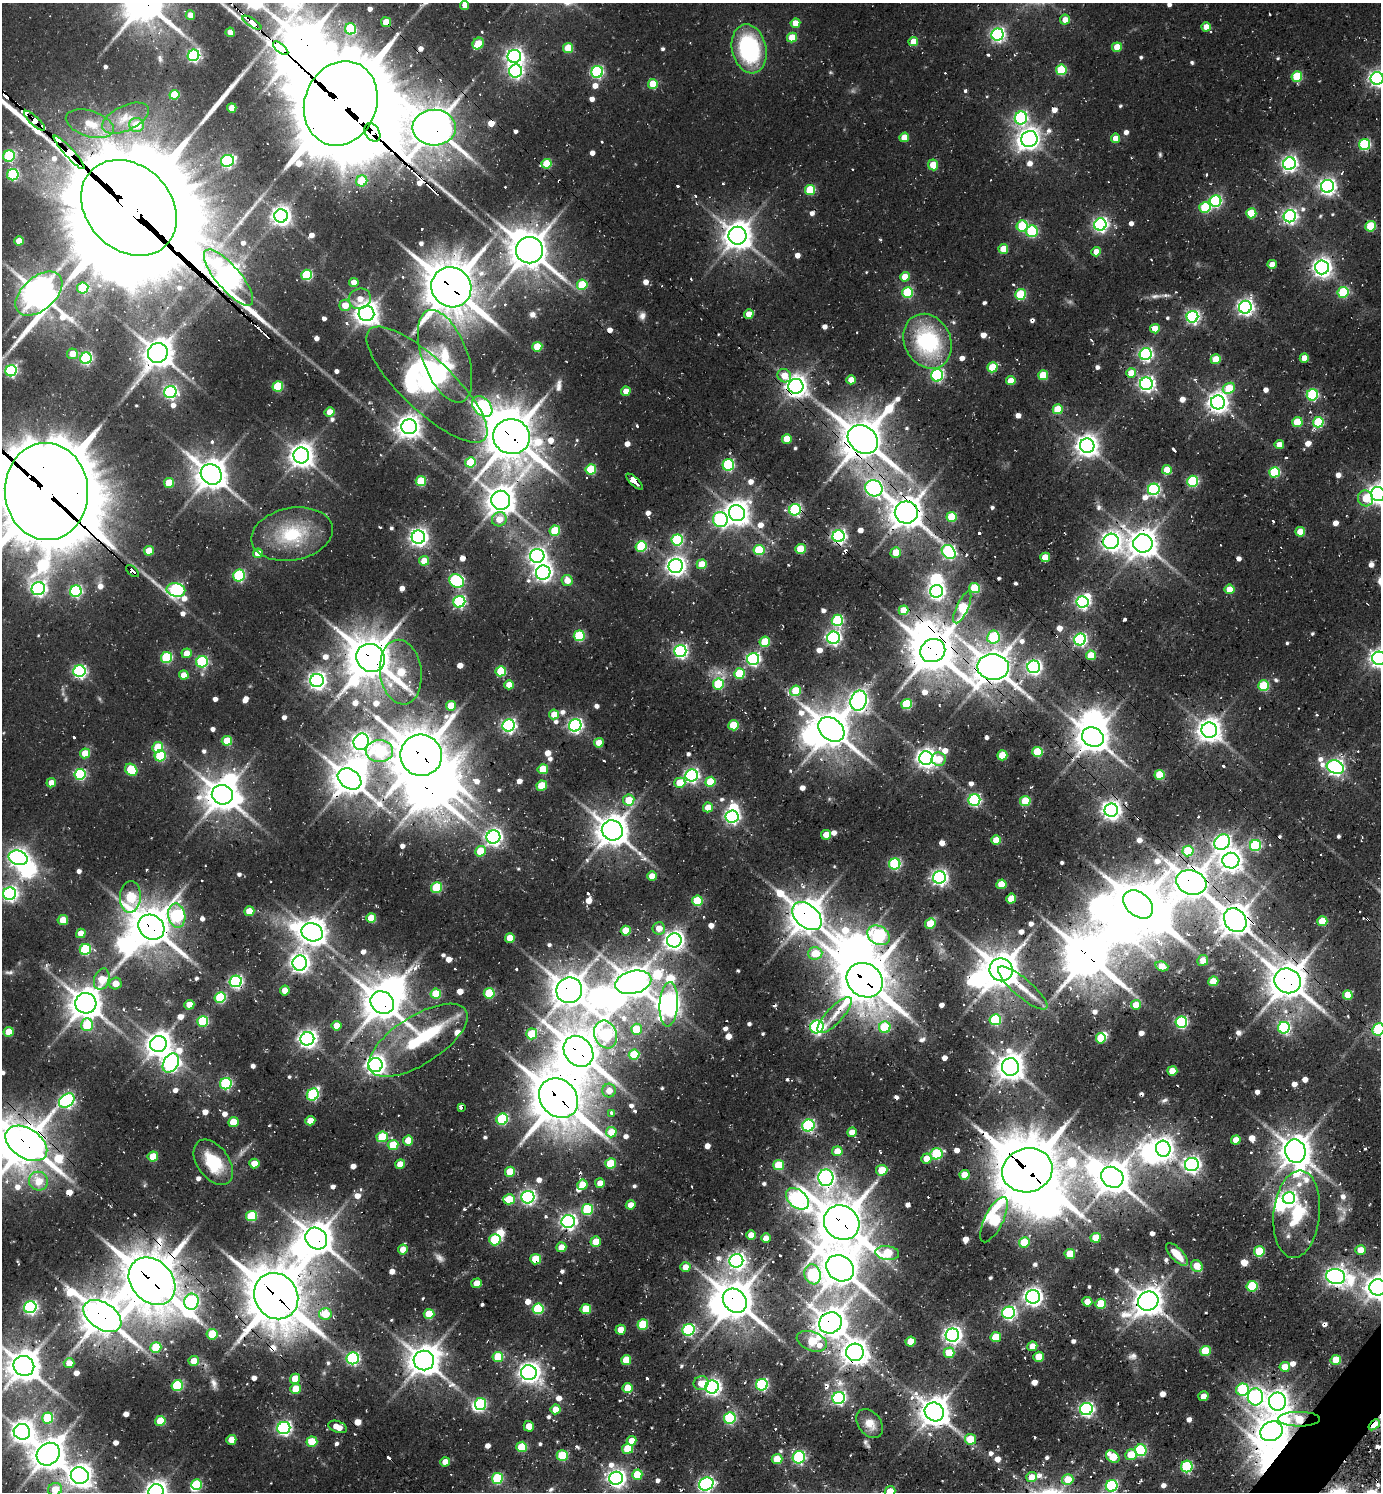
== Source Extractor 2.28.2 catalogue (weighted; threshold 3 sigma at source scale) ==
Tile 6 of 4 x 4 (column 2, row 2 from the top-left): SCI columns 1676-3054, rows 3011-4500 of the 5997 x 5989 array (HDU 1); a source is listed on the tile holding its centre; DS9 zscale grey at full resolution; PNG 1383 x 1494 px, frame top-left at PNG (2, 3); each listed source drawn as its Kron ellipse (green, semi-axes under 4 px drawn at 4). Shown black and unused: <1% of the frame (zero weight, under 2 of 3 exposures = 3% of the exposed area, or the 3 px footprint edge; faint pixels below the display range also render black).
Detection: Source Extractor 2.28.2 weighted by HDU 2 'WHT'; one run over the whole footprint, this tile lists its part. Background 0.101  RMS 0.0091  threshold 0.0409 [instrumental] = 3 sigma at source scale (4.5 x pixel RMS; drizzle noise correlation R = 1.50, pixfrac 1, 0.05/0.05 arcsec/px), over >= 5 px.
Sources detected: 926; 6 too faint to see at this stretch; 51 inside a brighter object's white glare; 43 cosmic-ray / hot-pixel residue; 3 long thin detections or spike segments (spike, bleed or trail) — neither listed nor drawn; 12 inside a brighter listed object's ellipse — not listed separately; of the other 811, all 500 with FLUX_AUTO >= 10.2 (the completeness limit of this list) listed and drawn (311 fainter detections not listed), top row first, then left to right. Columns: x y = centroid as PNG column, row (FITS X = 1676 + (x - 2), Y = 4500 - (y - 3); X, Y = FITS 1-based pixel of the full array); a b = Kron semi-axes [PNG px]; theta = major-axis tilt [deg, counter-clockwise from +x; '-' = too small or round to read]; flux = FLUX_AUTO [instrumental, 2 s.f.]
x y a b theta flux
465 5 4 4 - 10
190 15 5 4 - 12
1065 20 5 5 - 10
386 22 5 5 - 21
252 23 11 3 -32 280
795 23 5 4 - 16
1206 27 5 4 - 14
351 29 5 5 - 74
230 32 4 4 - 11
997 34 6 6 - 230
792 38 5 5 - 26
913 42 5 4 - 17
478 43 6 5 - 28
1117 47 5 4 - 18
281 48 9 4 -40 1000
568 48 5 5 - 29
749 49 25 17 -77 110
193 55 6 5 - 170
514 56 7 6 - 380
1061 70 5 5 - 56
516 71 6 6 - 240
597 72 6 6 - 130
1297 77 5 5 - 46
1377 78 6 6 - 330
653 84 5 5 - 27
174 95 5 5 - 33
341 103 43 36 68 14000
232 108 5 4 - 16
125 118 25 12 25 18
1021 118 6 6 - 170
34 121 13 4 -43 1200
90 124 25 13 -17 23
136 125 7 7 - 19
434 128 21 18 -1 2100
372 132 10 7 -59 1600
904 137 5 4 - 17
1116 138 5 4 - 12
1029 139 8 7 - 610
1365 145 5 5 - 110
69 152 22 5 -48 1800
9 156 6 5 - 90
227 161 6 6 - 130
547 164 5 5 - 39
1289 164 6 6 - 310
933 165 5 5 - 22
13 175 6 5 - 100
362 181 6 5 - 34
1327 186 6 6 - 370
810 190 5 5 - 42
1216 201 6 5 - 140
1205 207 5 5 - 56
129 208 53 42 -45 28000
1251 213 5 5 - 42
281 216 7 6 - 530
1290 216 6 6 - 260
1100 224 6 6 - 260
1022 226 5 5 - 64
1371 226 5 5 - 47
1032 231 6 6 - 76
738 236 9 9 - 1300
19 241 5 4 - 16
1003 249 5 4 - 19
529 250 13 13 - 2000
1096 252 4 4 - 13
1272 264 5 4 - 12
1322 267 7 7 - 540
307 275 5 5 - 76
905 277 5 4 - 18
228 278 35 12 -50 960
354 283 5 4 - 12
582 285 5 5 - 47
451 287 20 19 - 3400
83 288 6 5 - 61
908 292 5 5 - 72
1343 292 5 5 - 65
39 294 27 16 41 1600
1021 294 5 5 - 59
360 299 11 10 - 12
345 305 5 5 - 15
1245 307 6 6 - 350
366 314 8 7 - 880
749 314 5 4 - 14
1192 317 6 5 - 210
1155 329 5 4 - 17
928 341 28 23 -63 100
537 347 5 5 - 33
158 353 10 9 - 1300
72 354 5 5 - 14
1146 354 6 6 - 200
445 356 48 22 -69 49
86 358 6 5 - 150
1304 358 4 4 - 14
1216 359 5 5 - 28
992 367 5 5 - 36
11 371 6 5 - 140
1131 373 5 4 - 19
937 375 6 6 - 150
1043 375 5 5 - 35
784 376 7 6 - 14
851 380 4 4 - 15
1011 381 5 4 - 15
1146 384 6 6 - 310
427 385 79 26 -43 87
278 386 5 5 - 51
796 386 7 7 - 740
1229 388 6 5 - 35
626 391 5 4 - 13
170 392 6 6 - 170
1312 395 6 5 - 98
1218 402 7 7 - 640
482 406 12 8 -45 170
1058 409 5 5 - 36
330 412 5 5 - 15
1297 422 5 5 - 34
1318 422 5 5 - 77
409 427 8 7 - 800
511 437 18 17 - 2800
787 439 5 5 - 24
863 439 16 13 -39 2500
1279 444 4 4 - 10
1087 446 7 7 - 770
301 456 8 8 - 890
470 462 5 5 - 46
728 465 6 5 - 100
591 469 5 5 - 51
1167 470 5 4 - 18
1275 472 5 5 - 75
211 474 11 9 -36 1500
421 481 5 5 - 48
1193 481 5 5 - 95
635 482 11 3 -43 580
169 483 5 5 - 31
874 488 9 8 - 280
1154 489 6 5 - 150
46 491 48 41 -86 13000
1378 494 7 7 - 640
1366 498 8 7 - 17
501 500 9 9 - 1200
795 510 6 5 - 140
906 512 11 11 - 1700
737 513 8 8 - 990
952 517 5 5 - 38
499 519 7 7 - 14
720 519 7 7 - 140
555 531 5 5 - 45
1300 532 5 4 - 24
292 534 41 26 11 64
839 536 6 6 - 240
418 537 7 6 - 450
677 540 6 5 - 100
1111 541 8 7 - 560
1143 543 9 9 - 1300
641 547 5 5 - 58
801 549 5 5 - 38
759 550 5 5 - 56
149 551 5 5 - 21
896 552 5 5 - 21
949 552 8 6 -49 180
258 553 5 4 - 15
537 556 7 7 - 410
1045 557 5 4 - 22
424 561 5 5 - 19
702 564 5 5 - 26
676 566 7 7 - 540
132 571 8 3 -42 60
543 573 7 7 - 390
239 576 6 5 - 94
567 580 5 5 - 11
457 581 8 6 -33 140
975 588 5 5 - 52
38 589 7 6 - 270
1230 589 5 4 - 20
176 590 9 6 -12 190
76 591 6 5 - 130
936 591 6 6 - 320
459 602 6 5 - 150
1083 602 6 6 - 220
962 607 17 6 66 58
903 610 5 5 - 20
837 620 6 5 - 100
579 636 5 5 - 74
993 637 6 6 - 68
833 638 6 6 - 250
1080 639 6 5 - 180
765 642 5 5 - 41
680 651 6 6 - 210
933 651 13 11 27 2400
187 653 5 4 - 15
1091 655 5 5 - 28
167 657 5 5 - 85
371 658 15 13 -35 2600
1379 658 7 6 - 460
753 659 6 6 - 210
202 662 6 5 - 100
993 667 16 13 -3 1900
1034 667 6 6 - 250
79 671 6 6 - 180
501 671 5 5 - 50
401 672 32 20 -82 60
739 673 5 5 - 51
184 675 5 4 - 14
317 680 7 6 - 400
718 684 5 5 - 65
509 685 5 4 - 14
1263 686 5 5 - 51
796 691 5 5 - 40
859 701 10 8 71 520
907 704 5 5 - 60
451 706 5 5 - 26
554 714 5 4 - 16
508 725 6 6 - 240
575 725 6 6 - 240
734 725 5 5 - 39
831 729 14 10 -40 2100
1209 730 8 7 - 900
1093 737 11 9 -27 1500
227 741 5 5 - 32
361 742 8 7 - 510
599 743 5 4 - 16
158 747 5 5 - 36
379 751 13 11 -1 110
1037 752 5 5 - 50
85 753 5 5 - 25
421 755 21 20 - 3600
1002 755 5 5 - 30
160 756 5 5 - 67
926 758 7 6 - 530
939 759 7 6 - 19
1335 767 9 6 -21 360
543 769 5 5 - 29
131 770 7 5 -41 54
80 774 6 5 - 110
692 775 6 6 - 230
1160 775 5 5 - 39
349 779 13 9 -34 1700
710 782 5 5 - 31
51 783 5 4 - 11
680 783 5 5 - 24
542 786 5 5 - 30
222 795 10 9 - 1700
629 800 5 5 - 25
974 800 6 6 - 150
1025 801 5 5 - 40
708 807 5 5 - 14
1111 810 7 6 - 510
732 817 6 6 - 260
612 830 10 10 - 1600
826 835 5 4 - 17
493 837 7 6 - 360
996 840 5 4 - 19
1222 842 8 7 - 290
1255 845 6 5 - 95
480 851 6 5 - 29
1188 851 5 5 - 45
18 858 9 7 -17 460
1231 861 8 8 - 780
895 864 6 5 - 110
652 876 5 4 - 16
939 877 6 6 - 300
1191 882 15 12 -19 1800
1001 884 5 5 - 28
436 888 6 5 - 52
10 894 6 6 - 250
130 897 16 10 86 59
1011 899 5 4 - 22
697 901 5 5 - 46
1138 904 17 11 -41 3300
249 911 5 5 - 22
177 916 12 8 -80 140
807 916 17 11 -41 2000
371 918 5 5 - 26
63 920 5 5 - 20
1235 920 13 10 -54 1600
1322 921 5 5 - 31
930 924 5 5 - 27
151 927 14 11 -36 2300
659 928 6 6 - 12
626 931 5 5 - 28
312 932 11 9 -20 1100
81 933 5 4 - 16
878 935 12 9 -32 170
510 938 5 5 - 19
674 940 7 7 - 540
85 949 5 5 - 82
815 953 7 6 - 27
1203 960 5 5 - 11
300 963 8 7 - 470
1162 966 6 4 -17 16
1001 970 12 11 - 2100
102 979 11 7 72 22
865 980 19 16 -35 3400
236 981 6 6 - 180
1213 981 5 5 - 30
1288 981 13 12 - 2100
633 982 18 11 14 1600
115 984 6 5 - 13
1023 988 31 9 -41 19
285 990 5 5 - 15
569 990 13 12 - 1800
489 993 5 5 - 54
436 994 5 5 - 32
1348 995 5 4 - 20
220 998 5 5 - 73
86 1003 10 10 - 1500
382 1003 12 10 -34 1900
669 1004 22 9 86 780
189 1005 5 4 - 14
1136 1005 5 4 - 15
835 1015 23 8 47 11
995 1020 5 5 - 84
203 1021 5 5 - 75
1181 1022 6 5 - 130
87 1025 6 6 - 44
337 1026 5 5 - 17
817 1027 7 6 - 220
885 1027 6 6 - 49
1284 1028 6 6 - 130
636 1029 5 5 - 23
1378 1029 6 5 - 90
9 1032 5 5 - 23
532 1034 5 5 - 43
605 1034 14 11 -69 110
1101 1038 5 5 - 29
307 1039 7 6 - 460
418 1040 56 24 32 120
158 1044 8 8 - 990
578 1052 16 13 -50 2600
634 1055 5 5 - 39
171 1063 10 7 57 340
375 1065 7 7 - 590
1010 1067 9 8 - 1100
1172 1071 5 4 - 18
226 1084 6 5 - 120
609 1091 7 6 - 10
313 1094 6 5 - 110
558 1098 21 18 -47 3700
67 1101 8 6 37 220
461 1107 4 3 - 10
612 1113 4 3 - 16
502 1119 6 5 - 87
310 1121 5 4 - 14
233 1122 5 5 - 22
808 1125 6 6 - 150
611 1132 5 5 - 24
852 1132 5 4 - 12
382 1137 5 5 - 43
408 1140 5 5 - 19
1236 1140 5 4 - 13
26 1143 23 14 -34 2700
393 1145 5 5 - 28
1163 1149 8 7 - 630
837 1151 5 5 - 18
1295 1151 12 10 -74 1600
936 1154 6 5 - 72
153 1156 5 5 - 26
926 1158 5 5 - 12
213 1162 25 16 -54 39
254 1164 5 5 - 17
400 1164 5 4 - 14
611 1164 5 5 - 45
1192 1164 7 6 - 320
779 1165 5 5 - 34
882 1170 6 5 - 22
1027 1170 25 22 15 5000
510 1172 5 5 - 26
964 1175 5 5 - 20
1112 1177 11 10 - 2000
826 1178 8 7 - 360
38 1181 9 9 - 18
600 1183 5 5 - 11
582 1185 5 5 - 17
528 1197 6 6 - 250
1289 1198 6 6 - 240
509 1199 5 5 - 30
797 1199 13 8 -41 390
631 1205 5 4 - 10
587 1209 5 5 - 77
1297 1214 44 23 84 54
252 1216 5 5 - 56
994 1220 25 9 64 110
568 1221 7 6 - 330
842 1223 18 16 -38 3100
751 1235 5 4 - 11
316 1238 11 10 - 1800
766 1238 5 4 - 10
1096 1238 5 5 - 25
495 1240 5 5 - 66
596 1241 5 5 - 18
1024 1242 5 5 - 33
561 1247 5 5 - 14
403 1249 5 5 - 13
1360 1250 5 5 - 15
1259 1251 5 5 - 37
887 1253 12 7 -6 48
1070 1254 5 5 - 27
1177 1254 14 6 -47 18
536 1259 5 5 - 34
736 1261 7 6 - 330
1197 1266 6 5 - 20
685 1267 5 5 - 12
840 1268 14 12 -37 2100
813 1274 10 8 -71 130
1336 1277 9 7 -10 520
152 1281 26 20 -47 4000
477 1283 5 4 - 15
1252 1286 5 5 - 63
1378 1287 8 8 - 960
276 1296 24 21 -56 4200
1033 1297 7 6 - 480
735 1301 13 10 -46 2300
1148 1301 10 9 - 1300
191 1302 8 7 - 170
1087 1302 5 5 - 13
1100 1304 5 5 - 40
30 1307 6 6 - 200
538 1309 5 5 - 75
586 1309 5 5 - 34
1009 1313 6 6 - 200
325 1314 6 5 - 27
429 1314 5 5 - 28
102 1316 21 13 -34 2400
830 1323 11 10 - 1400
643 1324 5 5 - 43
621 1330 5 5 - 14
689 1330 6 5 - 130
212 1334 5 5 - 31
952 1335 7 6 - 440
996 1337 5 5 - 28
812 1341 16 9 -20 40
911 1341 5 5 - 24
1032 1346 5 4 - 13
156 1347 5 5 - 47
1205 1351 5 5 - 39
855 1352 9 8 - 880
949 1353 5 5 - 23
498 1357 5 5 - 34
1039 1357 5 5 - 25
353 1358 6 6 - 170
424 1360 10 9 - 1500
626 1360 5 5 - 25
1336 1360 5 5 - 31
194 1361 5 5 - 15
69 1363 5 5 - 13
24 1366 10 9 - 1700
1285 1367 5 5 - 18
529 1373 8 7 - 650
295 1379 5 5 - 20
701 1383 7 7 - 13
177 1385 6 5 - 74
762 1385 6 5 - 130
712 1387 6 6 - 360
628 1388 5 5 - 27
296 1389 5 5 - 21
1243 1390 6 6 - 92
1203 1396 5 5 - 11
1255 1397 8 7 - 290
839 1398 6 6 - 190
1277 1401 9 8 - 790
481 1404 6 5 - 78
556 1409 5 5 - 16
1086 1409 6 6 - 250
934 1412 10 9 - 1400
48 1418 5 5 - 56
730 1418 6 5 - 100
1299 1419 21 7 -1 46
160 1421 5 5 - 34
870 1424 16 11 -52 12
1374 1425 6 4 42 24
529 1426 5 5 - 13
338 1427 9 5 -20 10
284 1428 6 6 - 230
1272 1431 11 9 24 1300
22 1432 8 8 - 730
970 1439 5 5 - 23
231 1440 5 5 - 17
631 1441 5 4 - 14
312 1442 5 5 - 30
522 1447 5 5 - 38
627 1449 5 5 - 31
1141 1450 6 6 - 91
48 1454 12 10 43 1700
1131 1455 6 5 - 25
562 1456 5 5 - 56
799 1457 6 6 - 140
1113 1457 7 5 -36 33
777 1459 5 5 - 23
445 1462 5 4 - 11
1187 1466 6 5 - 100
637 1475 5 5 - 32
80 1476 9 8 - 780
1031 1477 5 5 - 11
616 1478 7 6 - 450
497 1479 5 5 - 72
1068 1479 6 5 - 20
197 1484 5 5 - 45
706 1484 7 6 - 240
1112 1486 6 6 - 120
55 1489 7 6 - 18
156 1491 7 7 - 670
890 1491 5 5 - 18
Overlapping masked pixels (flux is a lower limit): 64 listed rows (the first 20) at x y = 386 22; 252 23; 281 48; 341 103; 34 121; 434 128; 372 132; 69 152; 129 208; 529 250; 228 278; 451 287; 796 386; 511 437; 863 439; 874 488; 46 491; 795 510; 906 512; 839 536
Isophote crosses this tile's border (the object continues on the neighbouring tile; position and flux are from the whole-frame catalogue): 16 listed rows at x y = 465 5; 252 23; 1377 78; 129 208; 46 491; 1378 494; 1379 658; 10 894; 1378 1029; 26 1143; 1378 1287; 24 1366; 1112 1486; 55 1489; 156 1491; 890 1491